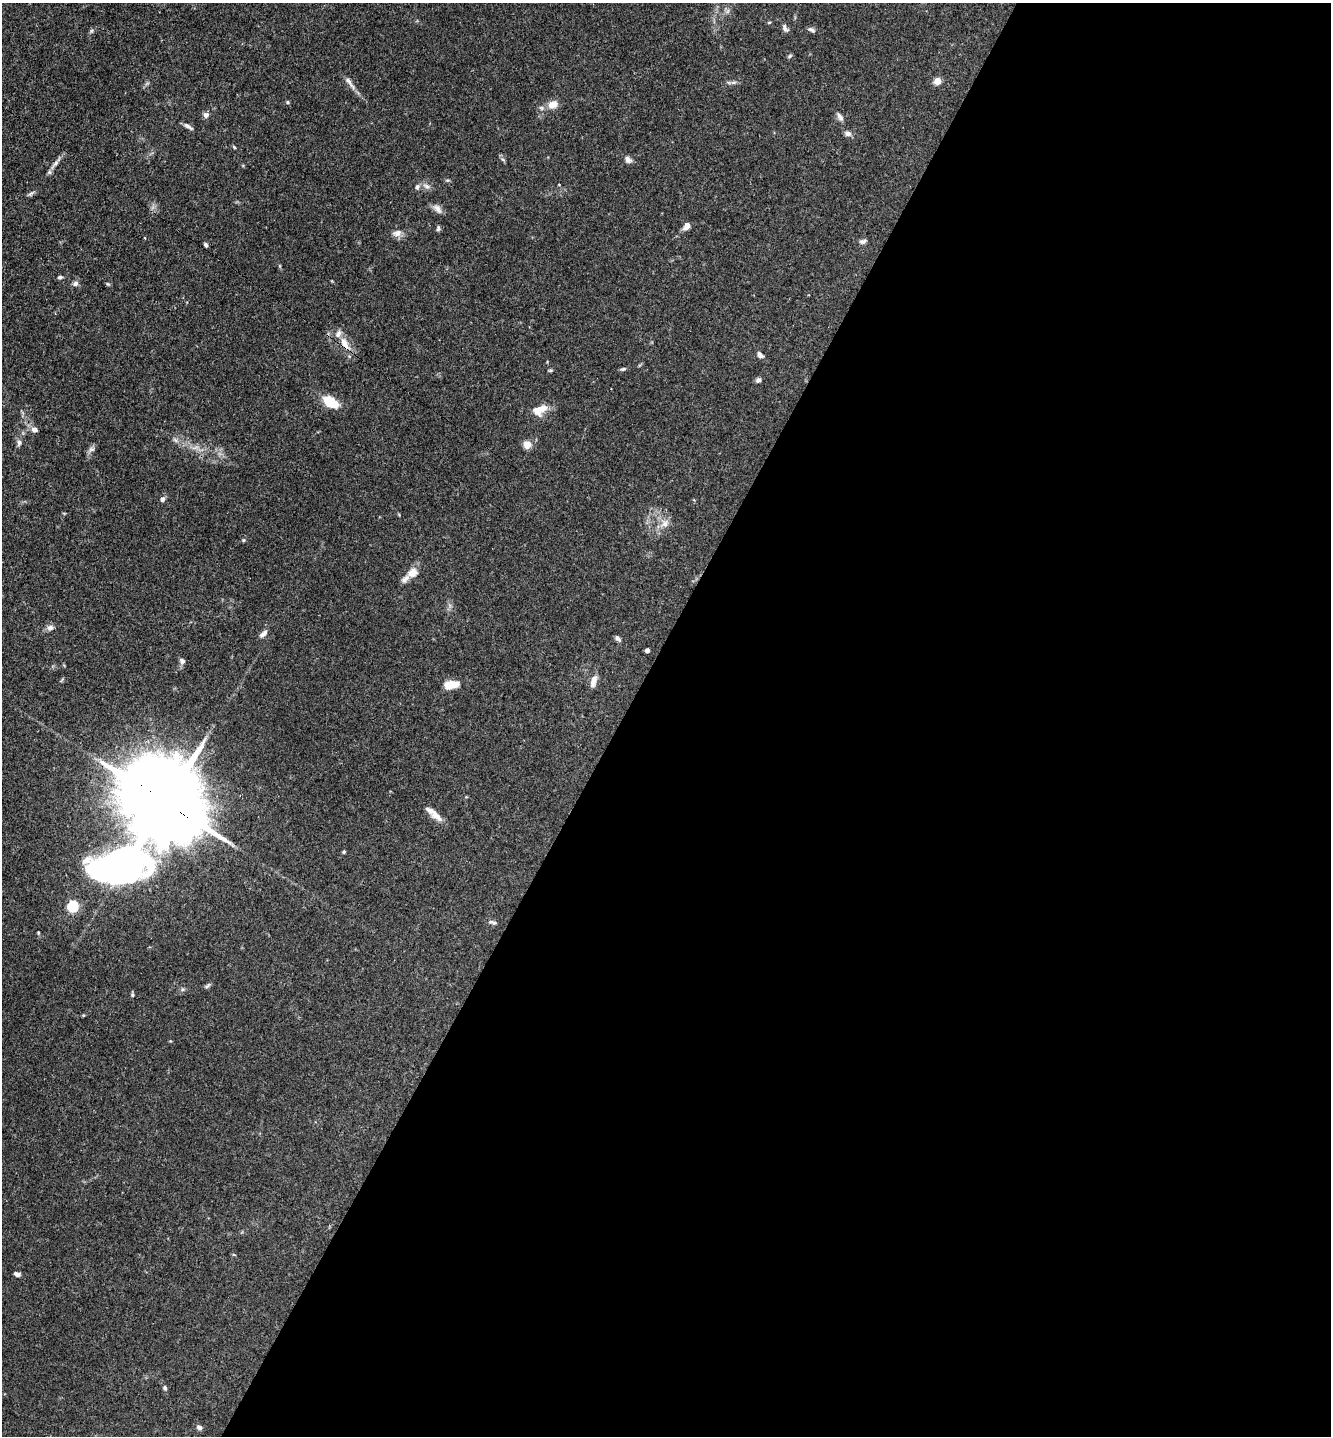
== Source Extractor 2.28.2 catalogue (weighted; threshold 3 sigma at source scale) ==
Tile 12 of 4 x 4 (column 4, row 3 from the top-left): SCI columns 4222-5550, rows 1528-2961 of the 5929 x 5919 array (HDU 1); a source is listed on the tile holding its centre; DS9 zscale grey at full resolution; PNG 1333 x 1438 px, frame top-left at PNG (2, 3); no overlay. Shown black and unused: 53% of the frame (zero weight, under 3 of 4 exposures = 9% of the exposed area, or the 3 px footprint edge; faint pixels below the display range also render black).
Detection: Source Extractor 2.28.2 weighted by HDU 2 'WHT'; one run over the whole footprint, this tile lists its part. Background 0.0893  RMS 0.0038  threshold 0.0171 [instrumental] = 3 sigma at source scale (4.5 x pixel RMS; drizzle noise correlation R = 1.50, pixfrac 1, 0.05/0.05 arcsec/px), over >= 5 px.
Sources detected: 68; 1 inside a brighter object's white glare — not listed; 3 inside a brighter listed object's ellipse — not listed separately; the other 64 listed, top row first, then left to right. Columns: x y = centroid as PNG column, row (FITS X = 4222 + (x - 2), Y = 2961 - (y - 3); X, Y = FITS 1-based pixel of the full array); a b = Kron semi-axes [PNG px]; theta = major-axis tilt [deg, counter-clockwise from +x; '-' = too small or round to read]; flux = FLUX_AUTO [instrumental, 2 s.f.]
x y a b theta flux
769 22 5 3 - 0.37
785 28 12 6 -66 1.3
811 30 10 5 -24 0.96
91 31 6 4 88 0.58
790 56 6 5 - 0.55
938 81 5 4 - 8.3
734 82 8 4 0 0.86
350 83 24 5 -54 2.2
287 102 5 4 - 0.46
553 104 13 9 17 3.8
206 115 7 6 - 1.4
840 117 12 6 -59 1.4
188 126 15 4 -34 1.2
848 133 9 6 -19 1.4
234 147 5 3 - 0.39
503 160 6 4 -21 0.52
628 160 9 7 -47 1.5
55 164 18 6 52 2.1
426 186 11 6 -32 1.5
417 187 7 6 - 1
30 194 8 4 31 0.81
437 209 15 8 -50 2
687 226 9 6 57 2.3
438 228 8 4 82 0.69
397 233 13 9 5 2.2
145 238 3 3 - 0.31
863 241 9 6 8 1.2
206 245 6 4 -56 0.72
60 277 6 5 - 0.74
75 283 7 6 - 1.2
108 284 5 4 - 0.46
345 344 20 9 -61 4.7
760 355 8 5 -49 1.5
623 369 8 4 15 0.68
758 380 7 6 - 1
331 402 14 8 -30 12
540 410 19 10 26 5.3
34 430 9 7 -25 1.7
175 440 9 3 -45 0.76
19 443 9 5 83 1.1
527 444 9 8 - 3.2
91 449 8 6 1 1
162 499 7 6 - 1.1
665 524 12 9 50 2.7
243 540 5 5 - 0.44
412 573 16 12 28 3.6
50 628 10 7 21 1.4
263 634 12 6 39 1.5
618 638 8 5 -56 1
647 650 4 4 - 1.6
182 661 8 6 -54 1.2
593 681 17 8 73 2.7
451 685 15 7 10 6.3
165 802 43 33 55 6900
434 814 26 7 -41 3.7
344 852 4 4 - 0.46
73 906 5 5 - 38
493 922 11 5 -19 0.97
38 933 4 3 - 0.33
207 986 9 4 47 0.76
132 995 5 5 - 0.53
17 1274 8 5 -16 1.2
165 1388 6 5 - 0.82
199 1427 7 6 - 1.2
Overlapping masked pixels (flux is a lower limit): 2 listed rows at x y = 345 344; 165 802